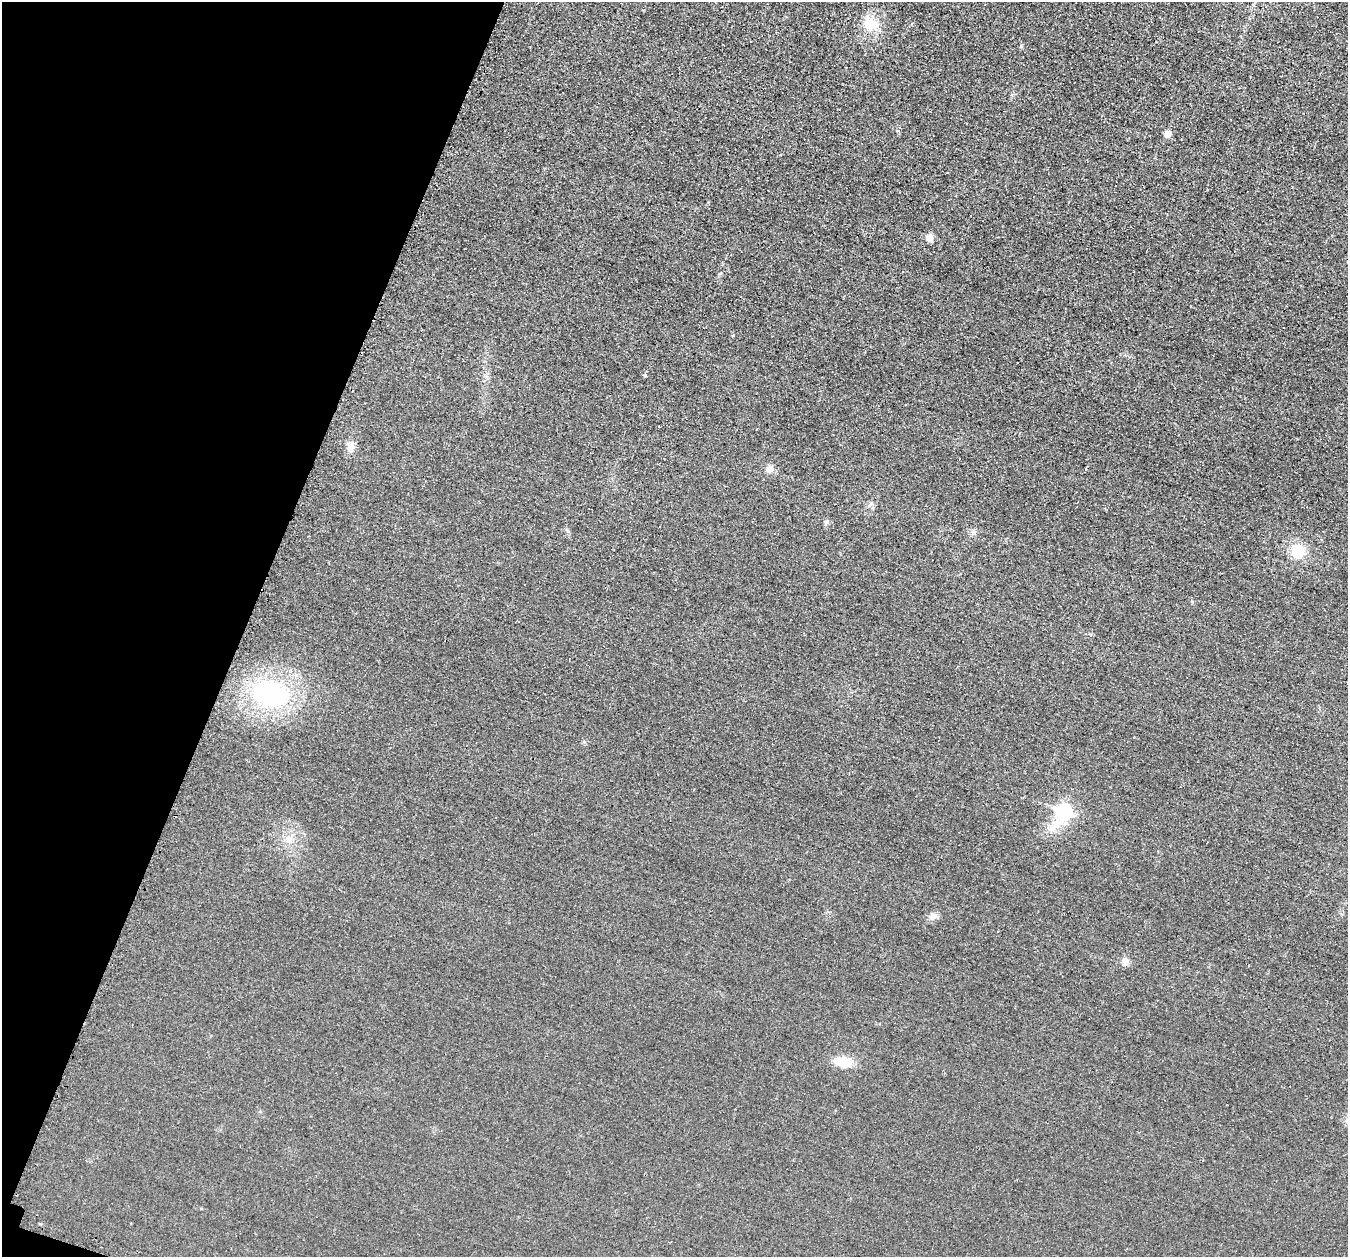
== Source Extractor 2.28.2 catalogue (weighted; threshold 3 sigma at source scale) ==
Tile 9 of 4 x 4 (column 1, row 3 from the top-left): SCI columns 26-1371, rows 1410-2664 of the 5436 x 5458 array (HDU 1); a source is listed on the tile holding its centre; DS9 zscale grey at full resolution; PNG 1350 x 1259 px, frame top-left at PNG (2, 2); no overlay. Shown black and unused: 18% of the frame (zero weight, under 2 of 3 exposures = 3% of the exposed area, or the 3 px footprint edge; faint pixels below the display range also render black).
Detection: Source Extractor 2.28.2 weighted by HDU 2 'WHT'; one run over the whole footprint, this tile lists its part. Background 0.021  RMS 0.0087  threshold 0.0391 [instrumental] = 3 sigma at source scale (4.5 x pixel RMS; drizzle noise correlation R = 1.50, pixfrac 1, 0.05/0.05 arcsec/px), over >= 5 px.
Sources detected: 18; all 18 listed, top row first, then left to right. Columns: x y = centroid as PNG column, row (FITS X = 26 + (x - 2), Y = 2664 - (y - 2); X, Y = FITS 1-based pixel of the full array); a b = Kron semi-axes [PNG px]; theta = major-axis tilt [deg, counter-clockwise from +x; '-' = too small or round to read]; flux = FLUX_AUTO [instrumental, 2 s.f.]
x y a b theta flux
870 24 21 16 -23 17
1167 134 5 5 - 7.5
929 238 8 8 - 5.8
733 335 4 3 - 1.5
645 375 4 3 - 4.4
350 447 13 9 86 5.9
769 469 10 8 29 4.1
870 504 8 3 45 1.3
826 522 6 5 - 1.4
973 532 7 7 - 2.7
1298 551 16 16 - 19
270 694 38 24 -11 110
1064 812 9 8 - 130
289 839 10 8 -30 5.3
933 916 11 8 6 4.5
1125 961 8 5 -45 2.5
1249 966 3 2 - 1.1
843 1062 16 10 -9 19
Unlisted compact peaks at least as high as the median listed source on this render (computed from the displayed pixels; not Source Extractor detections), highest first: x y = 1021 46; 584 742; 1192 601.